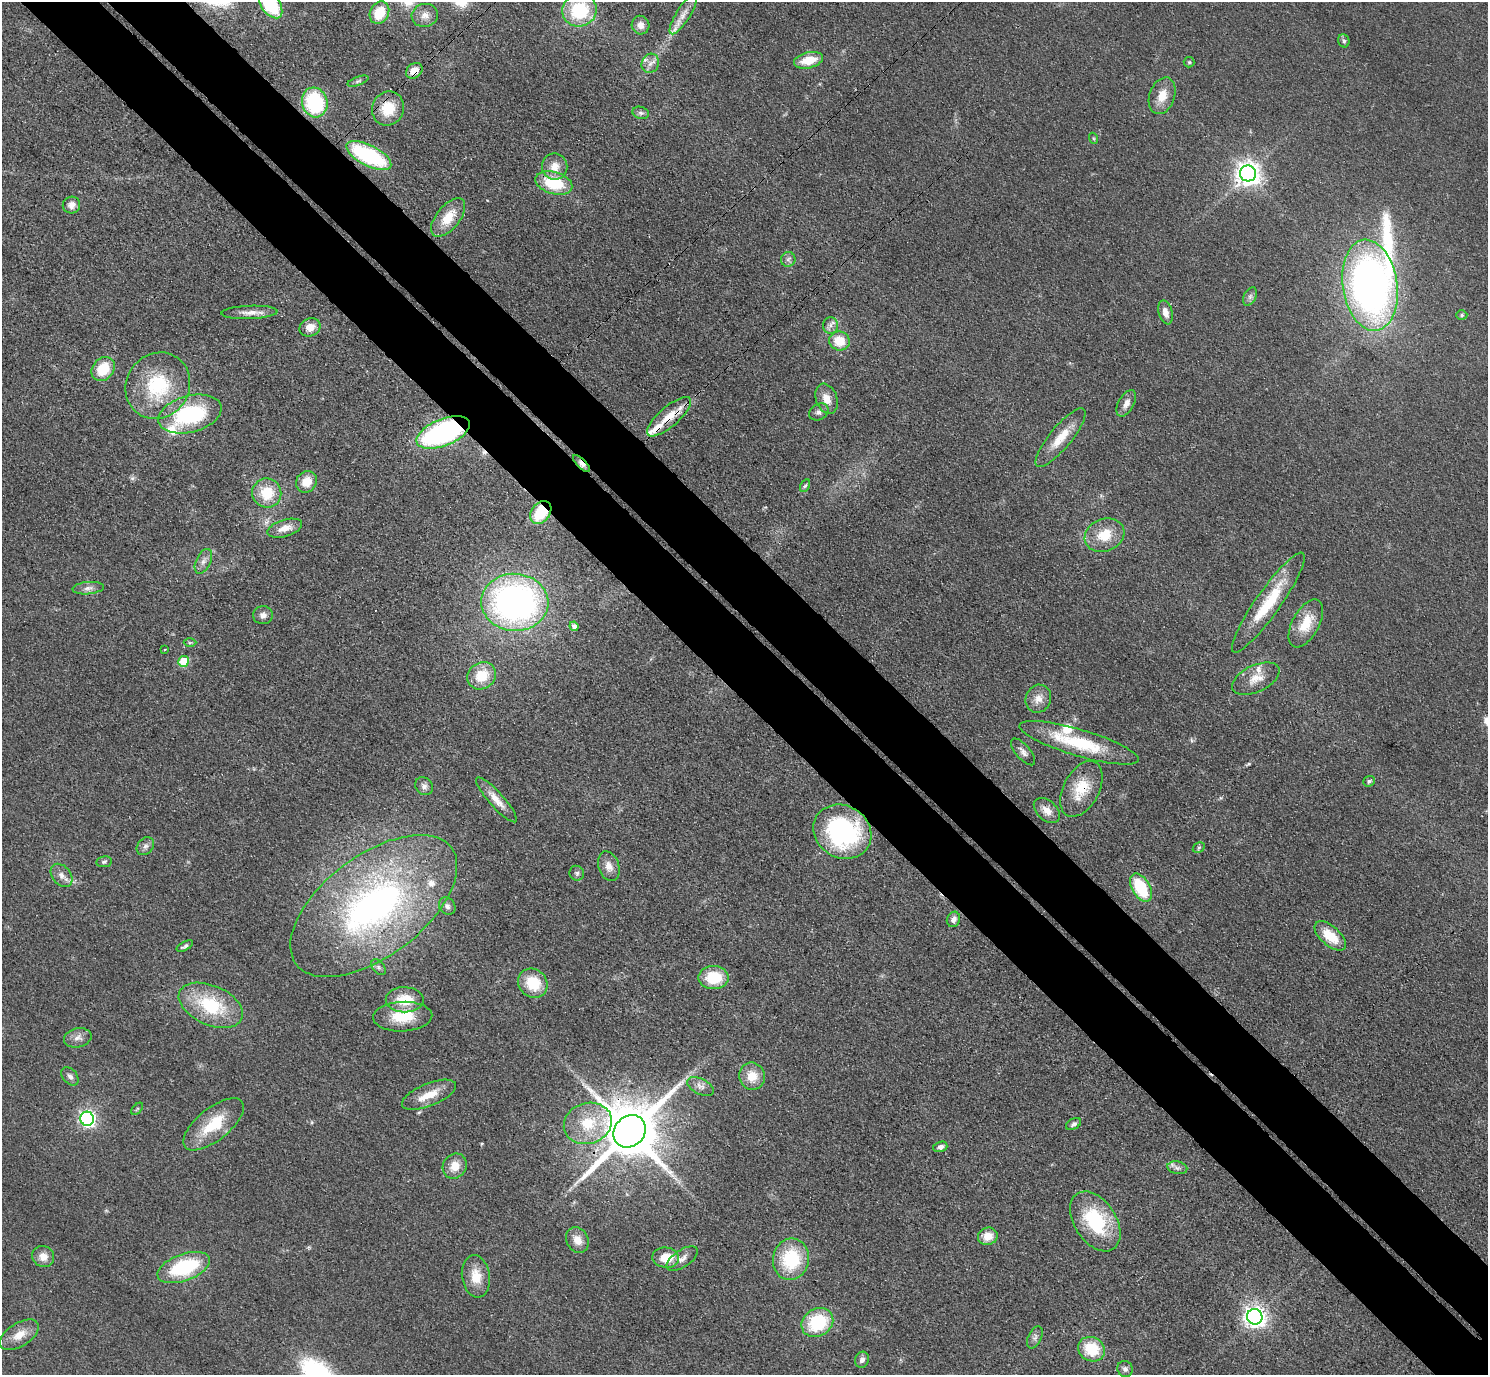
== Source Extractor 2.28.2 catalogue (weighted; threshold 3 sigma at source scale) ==
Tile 11 of 4 x 4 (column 3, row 3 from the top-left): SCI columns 3015-4500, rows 1570-2942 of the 6029 x 6027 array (HDU 1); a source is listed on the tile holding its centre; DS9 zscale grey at full resolution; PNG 1490 x 1377 px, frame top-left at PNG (2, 2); each listed source drawn as its Kron ellipse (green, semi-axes under 4 px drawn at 4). Shown black and unused: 10% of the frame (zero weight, under 3 of 4 exposures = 6% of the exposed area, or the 3 px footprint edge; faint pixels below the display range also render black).
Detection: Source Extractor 2.28.2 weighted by HDU 2 'WHT'; one run over the whole footprint, this tile lists its part. Background 0.0495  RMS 0.0064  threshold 0.029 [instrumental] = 3 sigma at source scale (4.5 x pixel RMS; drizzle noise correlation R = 1.50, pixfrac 1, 0.05/0.05 arcsec/px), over >= 5 px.
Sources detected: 128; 1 cosmic-ray / hot-pixel residue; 1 long thin detection or spike segment (spike, bleed or trail) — neither listed nor drawn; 9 inside a brighter listed object's ellipse — not listed separately; the other 117 listed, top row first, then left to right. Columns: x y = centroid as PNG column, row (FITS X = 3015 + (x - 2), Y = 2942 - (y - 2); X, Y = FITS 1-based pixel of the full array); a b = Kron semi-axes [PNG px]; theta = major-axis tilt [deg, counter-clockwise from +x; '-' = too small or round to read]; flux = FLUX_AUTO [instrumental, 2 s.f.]
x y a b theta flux
270 4 16 9 -55 41
579 10 17 16 - 42
379 13 12 9 62 17
683 14 23 7 58 7
425 15 13 11 12 5.5
640 25 9 8 - 5.1
1344 41 7 5 -67 1.5
809 60 15 8 14 14
1189 62 5 5 - 1.1
650 63 10 8 67 4
414 71 9 7 41 8.3
358 81 11 4 20 1.6
1162 96 19 12 71 11
315 102 15 12 -74 58
388 108 17 16 - 18
641 113 8 6 -18 1.9
1093 138 5 3 - 0.73
369 155 25 10 -27 73
555 167 13 12 - 8.6
1248 173 8 8 - 600
554 183 19 11 -16 30
71 205 9 8 - 4.3
448 217 23 12 51 16
788 259 7 7 - 2
1370 285 46 27 -82 330
1250 296 10 6 63 2.2
249 312 28 6 2 5.9
1165 312 12 6 -74 4.7
1462 315 5 4 - 1
830 325 8 7 - 2.9
310 327 11 9 24 6.7
839 341 10 9 - 15
103 369 13 10 50 19
158 386 34 31 55 47
826 399 15 10 -69 8.4
1126 403 14 7 61 5.1
819 412 10 8 31 3
190 414 32 18 15 65
669 417 28 10 41 13
443 432 28 13 22 140
1061 438 37 11 51 15
581 464 11 4 -46 3
306 482 11 10 - 11
805 486 7 4 60 1.3
267 493 15 14 - 21
541 512 13 9 53 25
285 528 18 8 17 8.1
1105 535 20 16 22 17
203 561 13 7 65 3.8
88 588 16 6 5 3.8
515 602 34 28 -3 250
1268 603 60 12 55 34
263 615 10 9 - 3.3
1306 623 26 13 62 17
574 626 5 4 - 3.2
190 643 6 4 0 0.86
164 650 3 2 - 0.63
184 661 5 5 - 25
482 676 15 13 34 18
1256 679 25 13 25 11
1038 699 14 12 68 6.9
1079 743 62 13 -17 41
1023 752 16 7 -49 3.4
1369 781 6 5 - 1.6
424 786 9 8 - 3.1
1081 789 30 18 62 19
496 800 29 7 -48 8.6
1047 811 15 10 -42 6.2
842 832 30 26 -31 110
145 846 10 7 48 2.8
1199 848 6 5 - 1.1
104 862 8 5 10 1.4
609 866 15 10 -71 6.2
577 873 7 7 - 1.8
61 875 13 9 -52 4.9
1141 888 15 9 -60 35
374 906 97 50 37 230
447 906 9 7 -53 2.4
953 919 8 6 69 3.2
1330 936 19 9 -42 16
185 946 9 4 29 1.8
378 967 9 5 -50 2
714 978 15 11 0 24
533 983 15 13 -43 21
405 1000 19 12 -1 18
211 1005 34 19 -24 42
403 1017 29 15 2 23
78 1038 14 9 13 4.6
70 1076 10 7 -50 2.5
752 1076 14 13 - 12
701 1087 14 8 -26 4
429 1095 29 11 22 13
137 1109 7 3 45 0.89
87 1119 7 7 - 200
588 1123 24 20 18 28
214 1124 36 16 39 26
1073 1124 8 5 30 1.9
630 1131 17 15 46 5400
940 1147 7 5 17 2.8
455 1166 13 11 52 9.7
1177 1168 10 6 -11 2.4
1095 1221 33 21 -57 49
988 1236 10 8 16 9
577 1240 13 11 -63 7.2
43 1257 11 10 - 6.1
666 1258 13 10 -7 14
682 1259 18 8 34 4.8
791 1259 21 18 78 40
184 1267 27 13 20 54
476 1276 21 14 -81 13
1255 1317 8 7 - 460
817 1322 17 13 30 39
19 1335 22 11 32 10
1035 1337 12 6 64 2.6
1091 1349 14 12 -26 25
862 1360 8 7 - 2.9
1125 1369 8 7 - 2.5
Overlapping masked pixels (flux is a lower limit): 9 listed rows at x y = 414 71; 388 108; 369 155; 669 417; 443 432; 581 464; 541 512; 1081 789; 630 1131
Isophote crosses this tile's border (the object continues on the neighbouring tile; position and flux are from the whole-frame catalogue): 2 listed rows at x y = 270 4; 579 10
Unlisted compact peaks at least as high as the median listed source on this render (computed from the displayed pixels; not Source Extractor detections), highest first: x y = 1249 764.